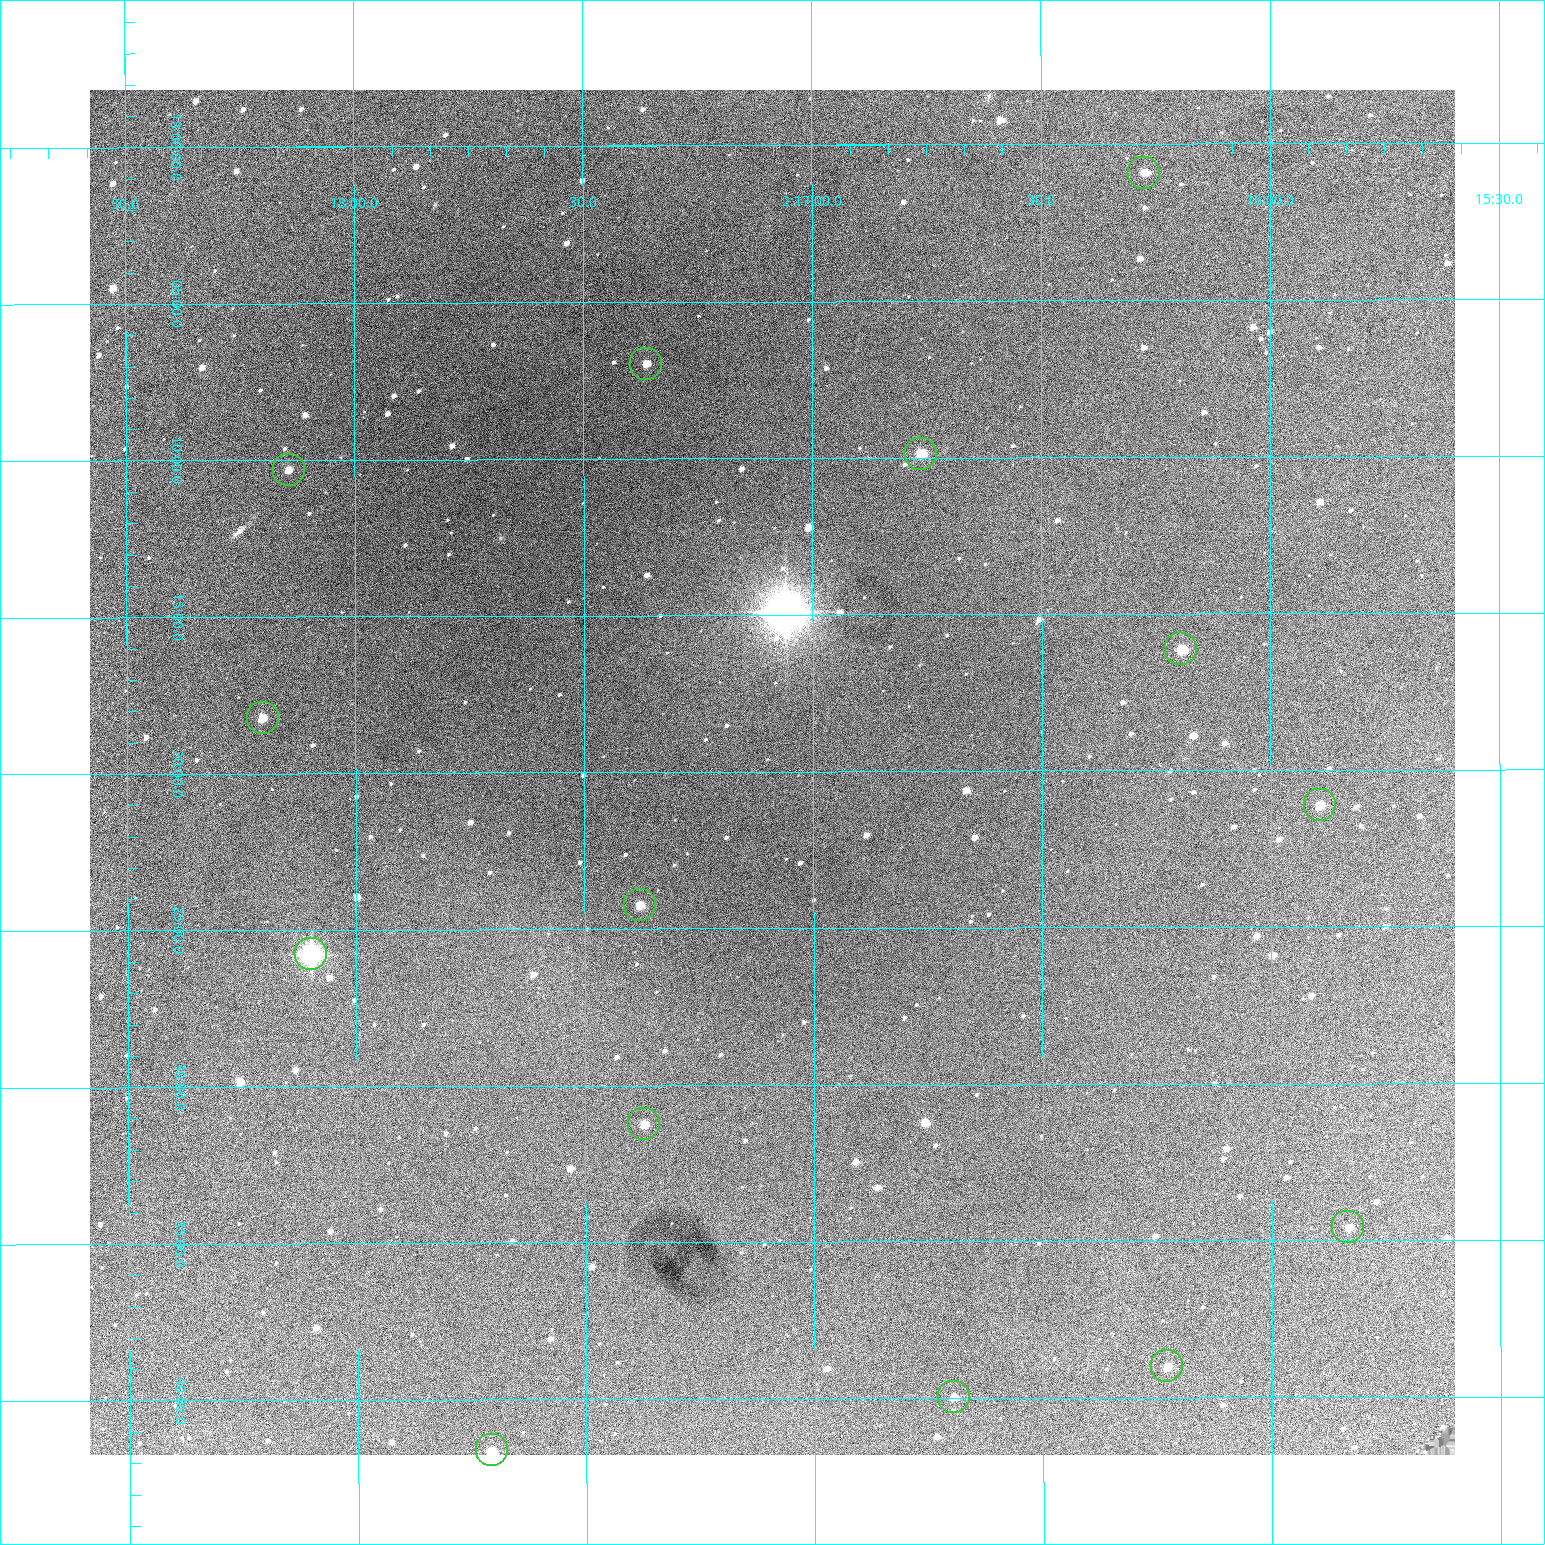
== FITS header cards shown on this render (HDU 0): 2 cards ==
NAXIS1  =                 1365 /fastest changing axis
NAXIS2  =                 1365 /next to fastest changing axis

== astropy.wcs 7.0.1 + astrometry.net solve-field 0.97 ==
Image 1365 x 1365 px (HDU 0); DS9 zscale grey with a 90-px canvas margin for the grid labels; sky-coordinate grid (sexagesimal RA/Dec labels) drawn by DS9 from the SOLVED WCS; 14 Tycho-2 reference stars matched to detected sources circled (green)
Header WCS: RA---TAN-SIP/DEC--TAN-SIP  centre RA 02:17:05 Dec +13:20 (34.27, +13.33 deg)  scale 1.91 arcsec/px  FOV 43.6' x 43.6'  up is -180 deg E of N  parity flipped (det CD > 0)
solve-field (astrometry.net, Tycho-2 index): VERIFIED the header's WCS against the Tycho-2 star catalogue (verified at 3 index scales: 8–14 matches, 0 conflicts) and refined it, rather than solving blind
Solved WCS: RA---TAN-SIP/DEC--TAN-SIP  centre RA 02:17:05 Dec +13:20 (34.27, +13.33 deg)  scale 1.91 arcsec/px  FOV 43.6' x 43.6'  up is -180 deg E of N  parity flipped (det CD > 0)
The solver's refit moves the header's centre by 0.18 arcsec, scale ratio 0.9999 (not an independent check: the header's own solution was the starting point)
Tycho-2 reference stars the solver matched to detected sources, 14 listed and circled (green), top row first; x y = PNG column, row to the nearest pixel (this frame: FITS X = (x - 90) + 1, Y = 1365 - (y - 90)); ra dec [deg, ICRS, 3 dp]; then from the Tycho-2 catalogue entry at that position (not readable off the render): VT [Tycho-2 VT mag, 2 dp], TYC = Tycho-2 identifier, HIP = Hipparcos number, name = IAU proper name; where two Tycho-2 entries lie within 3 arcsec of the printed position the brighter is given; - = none
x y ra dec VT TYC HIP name
1144 173 34.068 +13.016 12.11 637-923-1 - -
646 364 34.341 +13.116 11.78 637-767-1 - -
921 454 34.191 +13.165 10.78 637-980-1 - -
289 470 34.536 +13.172 12.67 637-944-1 - -
1181 649 34.049 +13.269 11.22 637-820-1 - -
263 718 34.551 +13.304 11.62 637-695-1 - -
1320 805 33.973 +13.352 11.91 637-1253-1 - -
640 905 34.345 +13.404 11.61 637-1245-1 - -
311 954 34.525 +13.430 7.86 637-948-1 10730 -
644 1124 34.343 +13.520 12.11 637-855-1 - -
1348 1227 33.958 +13.576 11.96 637-1126-1 - -
1167 1366 34.057 +13.650 11.94 637-667-1 - -
954 1397 34.174 +13.666 12.36 637-601-1 - -
492 1450 34.427 +13.694 11.59 637-1123-1 - -